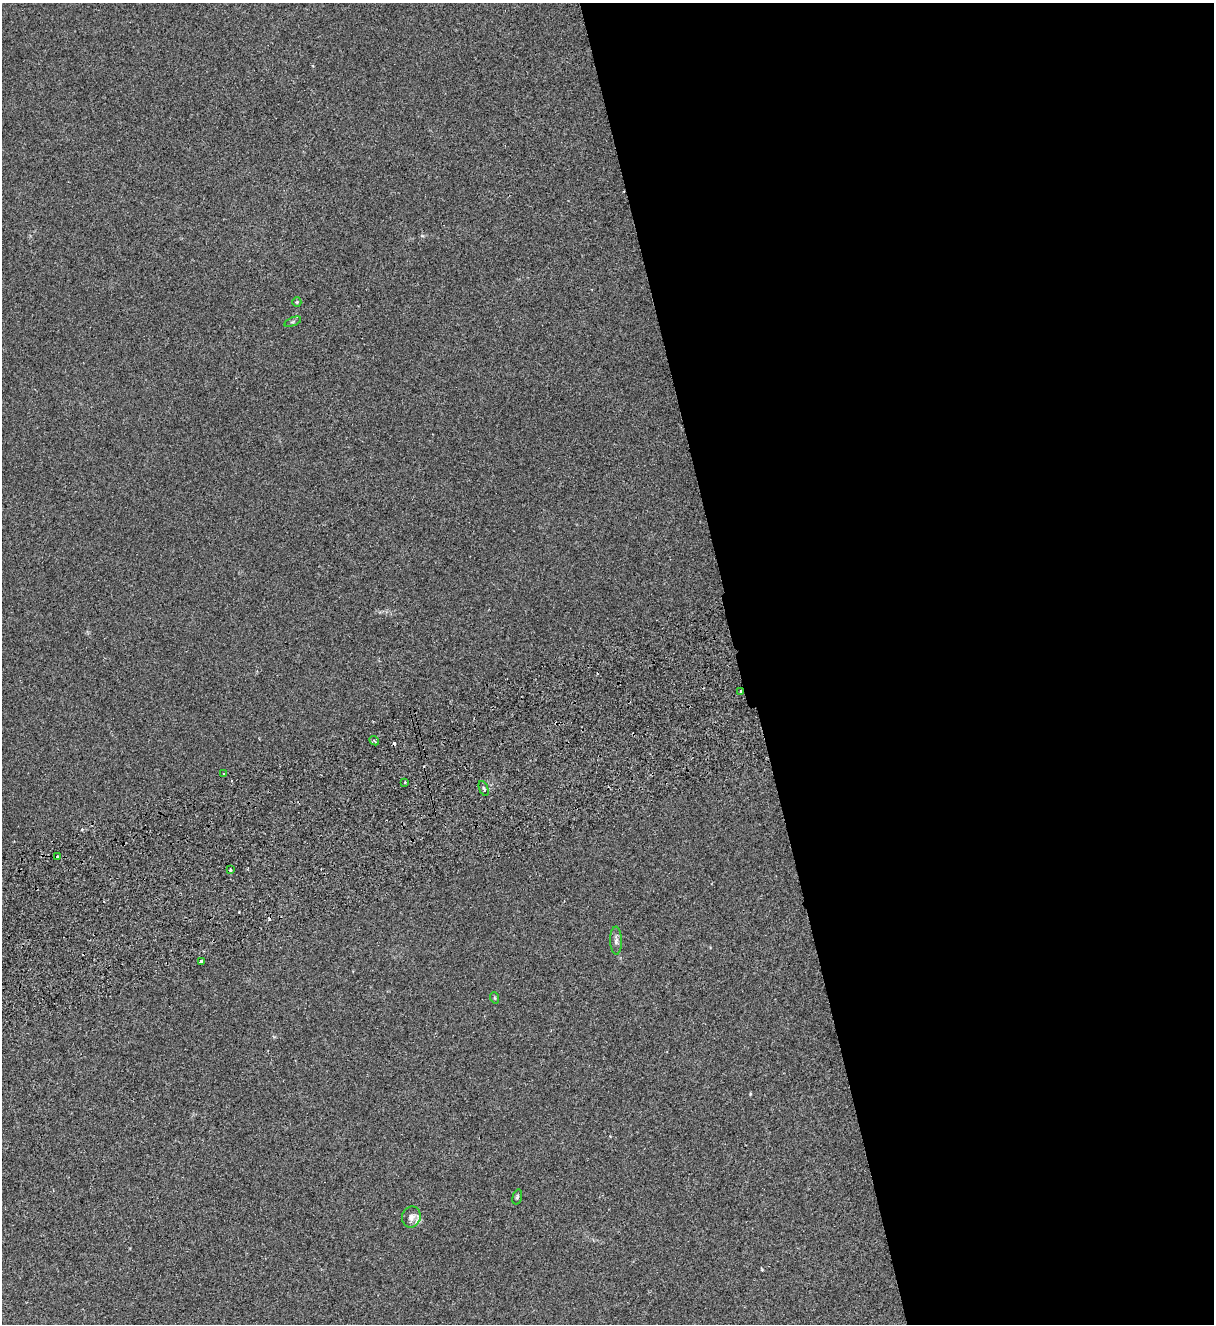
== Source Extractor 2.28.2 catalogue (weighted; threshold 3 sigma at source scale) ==
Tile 8 of 4 x 4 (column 4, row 2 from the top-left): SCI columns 3809-5020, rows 2701-4022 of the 5314 x 5399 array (HDU 1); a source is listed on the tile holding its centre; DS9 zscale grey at full resolution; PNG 1216 x 1326 px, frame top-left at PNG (2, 3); each listed source drawn as its Kron ellipse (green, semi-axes under 4 px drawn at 4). Shown black and unused: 39% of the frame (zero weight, under 2 of 3 exposures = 3% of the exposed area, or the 3 px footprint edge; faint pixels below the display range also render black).
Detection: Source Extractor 2.28.2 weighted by HDU 2 'WHT'; one run over the whole footprint, this tile lists its part. Background 0.0624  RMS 0.007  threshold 0.0316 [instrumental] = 3 sigma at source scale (4.5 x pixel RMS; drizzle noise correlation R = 1.50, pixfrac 1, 0.05/0.05 arcsec/px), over >= 5 px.
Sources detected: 21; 6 cosmic-ray / hot-pixel residue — neither listed nor drawn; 1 inside a brighter listed object's ellipse — not listed separately; the other 14 listed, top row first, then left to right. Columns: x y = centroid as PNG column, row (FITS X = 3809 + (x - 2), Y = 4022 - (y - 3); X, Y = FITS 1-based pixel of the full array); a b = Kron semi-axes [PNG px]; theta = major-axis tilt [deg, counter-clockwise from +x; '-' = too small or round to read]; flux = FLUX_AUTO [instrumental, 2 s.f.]
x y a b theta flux
297 302 5 4 - 0.77
293 322 9 3 21 0.86
741 692 3 2 - 0.79
374 741 5 3 - 1.2
224 773 3 2 - 0.5
405 782 3 3 - 0.79
484 788 8 2 -69 0.83
58 857 3 3 - 1.7
230 870 3 3 - 2.3
616 941 14 6 -89 2.5
201 962 4 3 - 3.7
495 998 6 3 -72 0.61
517 1197 8 4 75 1.1
411 1217 11 9 69 3.7
Overlapping masked pixels (flux is a lower limit): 1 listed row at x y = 741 692